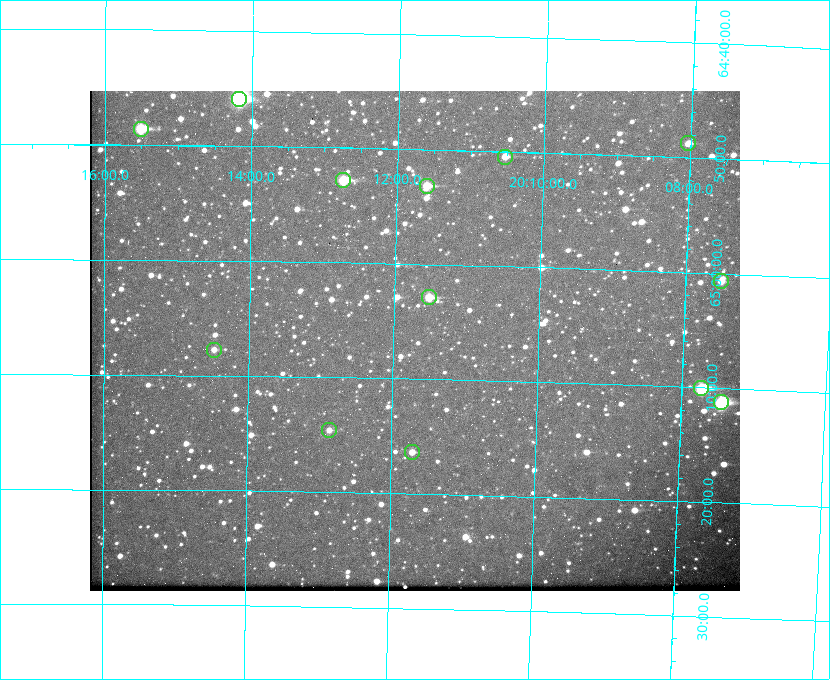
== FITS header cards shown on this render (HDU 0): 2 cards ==
NAXIS1  =                  650
NAXIS2  =                  500

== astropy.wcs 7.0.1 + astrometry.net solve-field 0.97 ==
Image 650 x 500 px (HDU 0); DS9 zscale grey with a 90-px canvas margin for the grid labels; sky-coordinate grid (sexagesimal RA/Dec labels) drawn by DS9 from the SOLVED WCS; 13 Tycho-2 reference stars matched to detected sources circled (green)
Header WCS: none
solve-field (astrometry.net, Tycho-2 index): SOLVED blind (the file carries no WCS)
Solved WCS: RA---TAN-SIP/DEC--TAN-SIP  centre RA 20:11:43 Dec +65:07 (302.93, +65.11 deg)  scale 5.23 arcsec/px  FOV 56.7' x 43.6'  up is +179 deg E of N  parity flipped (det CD > 0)
(file carries no celestial WCS; the grid is the blind solution)
Tycho-2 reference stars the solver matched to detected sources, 13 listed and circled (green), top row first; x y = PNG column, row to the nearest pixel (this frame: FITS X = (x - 90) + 1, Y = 500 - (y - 91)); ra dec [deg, ICRS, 3 dp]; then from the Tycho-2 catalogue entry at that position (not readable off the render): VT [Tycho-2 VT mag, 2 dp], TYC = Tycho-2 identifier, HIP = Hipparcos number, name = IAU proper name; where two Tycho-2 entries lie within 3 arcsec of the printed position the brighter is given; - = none
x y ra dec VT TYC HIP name
239 99 303.544 +64.765 7.36 4240-620-1 99731 -
141 129 303.878 +64.810 8.93 4240-794-1 - -
688 143 302.008 +64.813 10.38 4240-809-1 - -
505 157 302.633 +64.841 10.69 4240-985-1 - -
343 180 303.184 +64.880 9.02 4240-488-1 - -
427 186 302.897 +64.886 9.40 4240-717-1 - -
721 281 301.878 +65.011 10.80 4240-59-1 - -
429 297 302.882 +65.048 10.25 4240-98-1 - -
214 350 303.620 +65.129 11.18 4240-34-1 - -
701 388 301.932 +65.168 8.01 4240-866-1 99147 -
721 402 301.862 +65.188 7.70 4240-604-1 99125 -
329 430 303.217 +65.244 11.17 4240-236-1 - -
412 452 302.928 +65.273 10.74 4240-760-1 - -